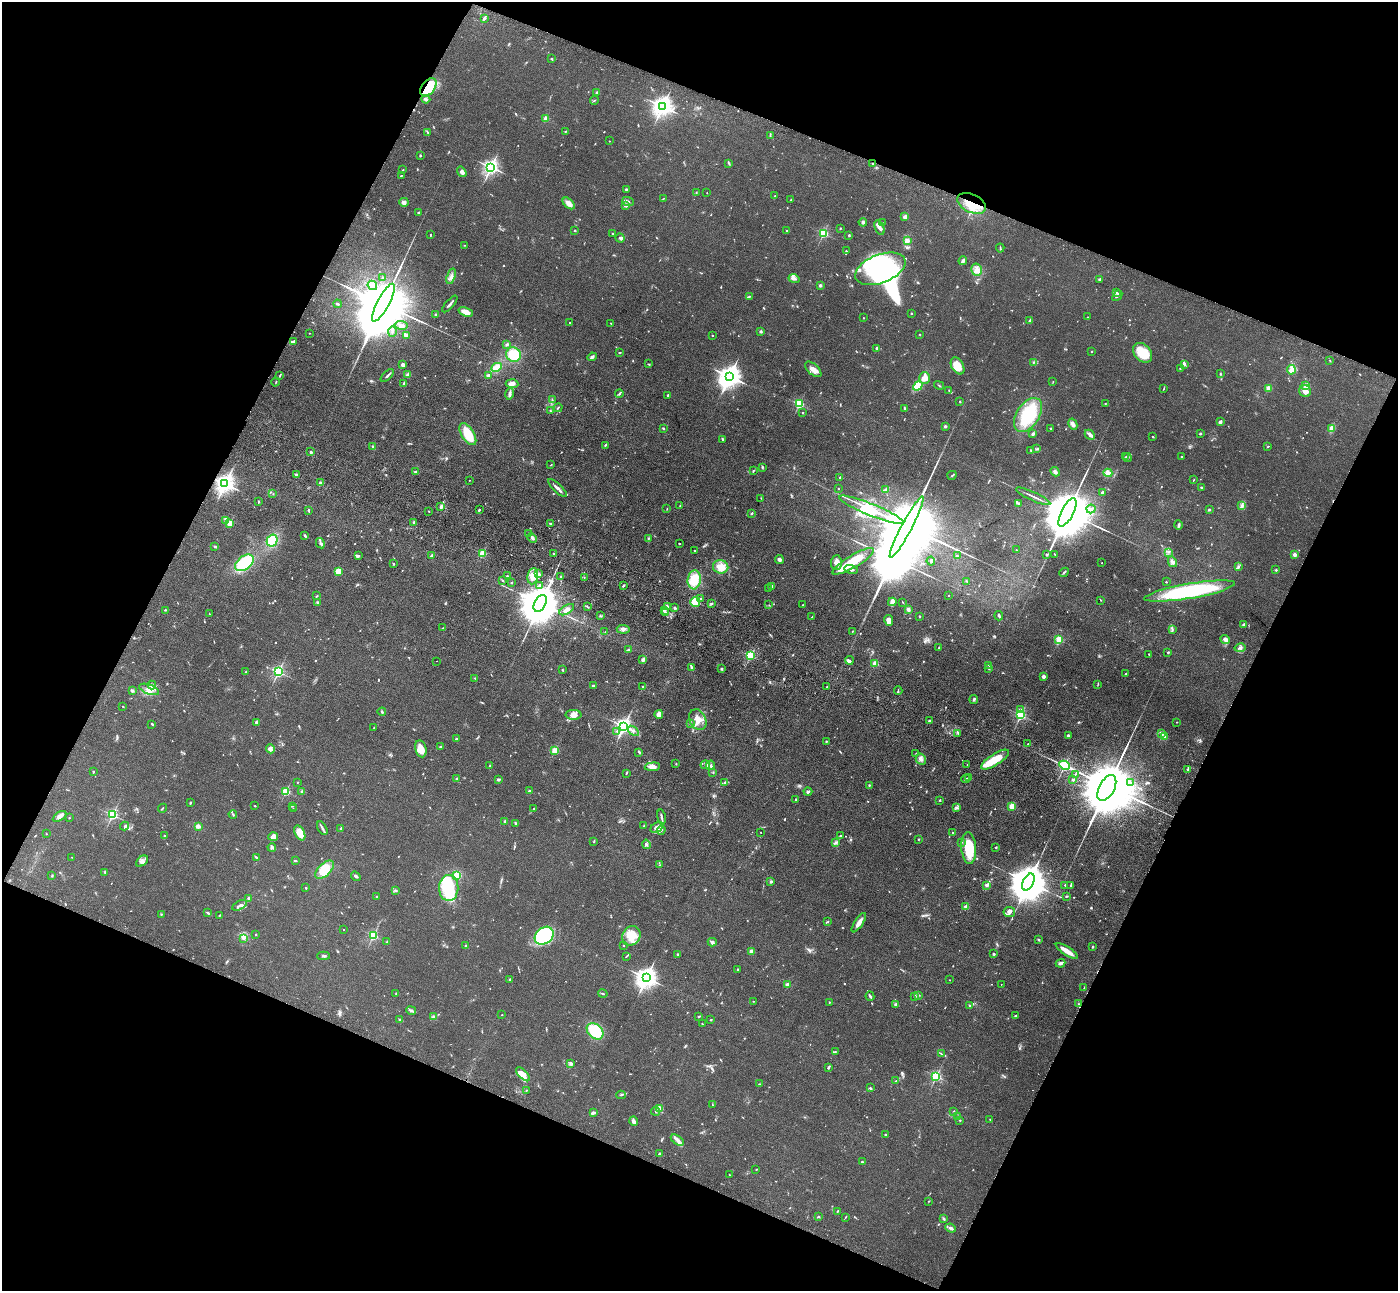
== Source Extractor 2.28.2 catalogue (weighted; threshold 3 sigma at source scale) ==
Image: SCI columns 61-5644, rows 254-5409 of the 5703 x 5795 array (HDU 1 of 3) = the unmasked area's bounding box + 8 px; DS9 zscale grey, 4 x 4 block average (1 PNG px = mean of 4 x 4 image px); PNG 1400 x 1293 px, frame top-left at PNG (2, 2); each listed source drawn as its Kron ellipse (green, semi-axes under 4 px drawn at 4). Shown black and unused: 44% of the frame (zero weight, under 3 of 4 exposures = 6% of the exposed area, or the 3 px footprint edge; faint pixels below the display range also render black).
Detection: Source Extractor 2.28.2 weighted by HDU 2 'WHT'. Background 0.0663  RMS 0.006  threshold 0.0268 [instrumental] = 3 sigma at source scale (4.5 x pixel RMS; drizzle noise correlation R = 1.50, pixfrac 1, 0.05/0.05 arcsec/px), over >= 5 px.
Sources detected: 962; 11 too faint to see at this stretch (4 x 4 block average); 12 inside a brighter object's white glare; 3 cosmic-ray / hot-pixel residue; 10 long thin detections or spike segments (spike, bleed or trail) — neither listed nor drawn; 26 coinciding with a brighter row at this scale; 56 inside a brighter listed object's ellipse — not listed separately; of the other 844, all 500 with FLUX_AUTO >= 1.84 (the completeness limit of this list) listed and drawn (344 fainter detections not listed), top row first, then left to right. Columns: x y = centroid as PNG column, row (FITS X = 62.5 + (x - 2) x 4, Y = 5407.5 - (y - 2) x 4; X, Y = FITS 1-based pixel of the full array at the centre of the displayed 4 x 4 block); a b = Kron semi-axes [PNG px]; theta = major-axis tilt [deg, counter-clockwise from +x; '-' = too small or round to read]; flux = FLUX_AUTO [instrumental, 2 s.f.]
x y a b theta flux
484 19 3 2 - 3.6
551 59 2 2 - 4.6
428 87 10 6 52 150
597 92 2 2 - 28
426 99 4 2 - 6.6
594 100 4 2 - 2.1
662 106 3 3 - 2700
546 118 2 2 - 120
565 131 3 2 - 2
428 133 3 2 - 2.1
770 135 2 2 - 2.2
609 141 2 2 - 3.8
420 156 3 2 - 2.2
729 163 3 2 - 3.6
873 163 2 2 - 2.1
491 167 3 2 - 1500
403 170 2 2 - 2.9
462 172 5 3 - 14
401 176 2 2 - 2.8
626 189 3 2 - 3.6
696 193 3 2 - 2.5
707 193 2 2 - 2.4
775 196 2 2 - 1.9
663 199 3 2 - 2.4
791 199 2 2 - 2.1
628 201 6 2 -24 10
404 202 5 4 - 13
569 203 7 4 -43 26
971 203 15 9 -25 73
625 205 2 2 - 33
418 213 3 2 - 2.8
905 217 2 2 - 85
863 222 4 3 - 7.2
882 223 2 2 - 2.5
840 228 2 2 - 2.4
879 228 8 4 -66 13
574 230 3 2 - 1.8
787 231 2 2 - 12
823 233 2 2 - 320
612 234 4 2 - 3.1
430 235 3 2 - 2.4
849 235 2 2 - 5.1
620 238 5 2 - 7.2
907 240 2 2 - 72
464 245 2 2 - 2.1
1000 248 4 2 - 3.7
846 251 3 2 - 2.5
963 261 4 2 - 13
880 269 26 14 21 460
977 270 6 5 - 22
451 276 8 3 71 12
382 277 2 2 - 2.4
794 279 5 3 - 9.5
1099 279 3 2 - 4.7
372 285 5 3 - 11
820 285 2 2 - 32
1116 292 3 2 - 3.7
749 296 3 2 - 2.8
1117 296 6 3 49 8.2
383 303 21 6 62 71000
338 304 4 2 - 5.4
450 304 10 2 49 9.4
466 312 8 3 -20 28
911 313 2 2 - 3.6
436 314 2 2 - 24
1087 317 2 2 - 2
863 318 2 2 - 5.5
1030 321 4 2 - 11
569 323 2 2 - 2.2
611 323 2 2 - 2.8
401 325 6 3 -9 14
761 331 2 2 - 28
392 332 5 2 - 5.7
309 333 2 2 - 1.9
919 334 2 2 - 1.9
406 335 4 3 - 14
712 335 2 2 - 5.6
293 342 4 2 - 9.4
507 344 3 3 - 5.7
877 348 3 2 - 13
1092 351 2 2 - 1.9
619 353 3 2 - 2.6
1143 353 11 8 -49 100
513 355 7 7 - 94
592 357 5 3 - 9
1330 360 2 2 - 2
1033 362 2 2 - 3.3
403 364 2 2 - 57
649 364 3 2 - 3.2
1184 364 3 2 - 8.5
958 366 9 6 -61 48
497 367 6 3 26 47
1181 368 3 2 - 2.8
813 369 10 5 -43 26
1291 370 5 3 - 27
1220 374 3 2 - 2.7
280 375 3 2 - 3.1
408 375 4 2 - 14
489 375 4 2 - 8
387 376 8 2 42 8.9
729 376 4 3 - 3900
925 378 6 5 - 33
1053 381 2 2 - 1.9
276 382 4 2 - 2
403 384 4 2 - 6.1
512 384 6 4 -4 21
939 385 5 2 - 2.7
1306 385 2 2 - 83
918 386 5 4 - 76
1268 388 2 2 - 110
1164 389 3 2 - 2
949 390 2 2 - 2.5
1305 391 6 5 - 29
510 394 6 2 78 12
619 394 4 2 - 4.9
668 395 4 2 - 3.4
552 399 2 2 - 2.4
960 401 2 2 - 2.6
799 404 2 2 - 340
1105 404 2 2 - 1.9
558 408 4 2 - 2.7
904 409 4 2 - 3.6
550 410 2 2 - 2.1
803 413 2 2 - 8.1
1028 415 19 11 57 200
1220 422 3 2 - 13
1073 424 6 3 -61 18
945 426 2 2 - 30
663 428 2 2 - 3.6
1332 428 4 3 - 36
1051 429 2 2 - 1.9
1033 433 4 3 - 7
468 434 12 6 -57 90
1200 434 3 2 - 3.7
1090 435 5 4 - 10
1153 437 3 2 - 2.7
722 439 4 2 - 3.9
605 445 3 2 - 3.4
373 447 4 2 - 5.3
1268 447 3 2 - 2.5
1037 449 2 2 - 2.5
1031 450 2 2 - 2.1
311 452 2 2 - 19
1125 457 2 2 - 2.4
1127 457 4 2 - 5.1
1182 457 2 2 - 2.2
551 465 3 2 - 1.9
762 467 2 2 - 3.3
754 470 3 2 - 2.7
415 472 2 2 - 3.2
1055 472 5 4 - 9.6
1108 473 4 4 - 14
296 475 4 3 - 8.4
952 475 5 2 - 3.3
840 478 2 2 - 3.2
469 480 2 2 - 2.5
1194 480 4 2 - 2.3
321 483 2 2 - 24
225 484 3 3 - 2400
1201 487 2 2 - 3.2
557 488 12 2 -44 18
838 488 2 2 - 2.2
885 490 3 2 - 3.7
1102 492 2 2 - 31
273 494 2 2 - 2
1033 496 19 2 -24 13
761 498 2 2 - 2.1
259 502 3 2 - 2.2
1018 503 4 2 - 4.6
680 506 2 2 - 1.9
1242 506 3 2 - 5.5
441 507 4 3 - 6.6
667 509 2 2 - 1.9
1091 509 4 3 - 7.7
1209 509 3 2 - 3.1
308 510 2 2 - 2.2
479 510 3 2 - 3.7
871 510 35 6 -22 99
429 511 2 2 - 1.9
1067 512 16 6 62 48000
752 513 4 2 - 3.2
225 520 4 2 - 5.4
414 522 3 2 - 4.2
550 523 3 2 - 4
230 524 2 2 - 120
1178 525 5 3 - 6.8
907 527 34 5 62 110000
528 534 2 2 - 2.7
305 536 4 2 - 3.6
532 538 5 3 - 8.4
648 539 3 2 - 2.9
272 540 6 5 - 110
320 543 5 3 - 7.2
679 543 2 2 - 6.9
215 547 2 2 - 14
1016 550 2 2 - 3.7
694 551 2 2 - 3.4
1169 552 2 2 - 2.8
482 554 2 2 - 230
553 554 2 2 - 2.1
1046 554 2 2 - 3
1055 554 2 2 - 2.6
1294 555 2 2 - 67
358 556 4 2 - 6.5
431 556 3 2 - 12
957 556 2 2 - 3
779 559 4 4 - 8.6
853 561 24 6 31 120
931 561 4 2 - 5.3
836 562 7 5 86 19
1172 562 5 3 - 11
244 563 10 6 38 170
1102 563 2 2 - 2.1
394 564 2 2 - 3.6
1238 566 3 2 - 4
721 567 8 7 - 39
851 569 7 2 -13 8.7
1276 570 3 2 - 3.1
338 571 4 4 - 36
1064 572 5 2 - 5.5
538 574 3 3 - 6.5
507 576 2 2 - 4
533 576 8 5 81 42
560 576 2 2 - 2.6
584 577 2 2 - 2.2
694 580 9 6 84 85
503 581 3 2 - 3
967 581 3 2 - 2.5
1166 582 2 2 - 1.9
511 583 2 2 - 2.5
623 585 3 2 - 5.8
539 586 4 3 - 7.7
772 586 2 2 - 12
769 589 2 2 - 3.6
1190 591 46 7 10 440
949 595 2 2 - 4.7
317 596 2 2 - 1.9
700 599 2 2 - 3.7
1100 600 3 2 - 1.9
317 602 3 2 - 2.7
695 602 5 5 - 60
892 602 4 3 - 28
903 602 3 2 - 1.8
540 603 9 5 61 23000
711 604 3 2 - 3.8
769 605 2 2 - 2
803 605 2 2 - 4.1
587 607 3 2 - 3.1
667 607 2 2 - 1.9
674 608 3 2 - 4.9
908 609 2 2 - 57
165 610 2 2 - 3.2
567 610 8 3 31 20
664 610 2 2 - 1.9
666 613 3 2 - 3.8
209 614 2 2 - 2.6
600 616 2 2 - 3
920 616 3 2 - 3.1
999 616 4 2 - 5
812 617 3 2 - 2.4
889 621 6 4 -79 23
1244 625 3 2 - 4.3
443 628 3 2 - 3
623 629 6 4 -5 12
1172 630 2 2 - 2.4
852 631 2 2 - 1.8
605 632 2 2 - 1.9
1059 639 2 2 - 220
1225 640 5 3 - 18
939 647 2 2 - 2
1240 648 5 3 - 9.5
628 650 2 2 - 3.4
1168 652 2 2 - 3.9
1149 654 2 2 - 2.7
750 656 2 2 - 430
643 660 4 3 - 8.4
849 660 4 3 - 7.3
436 661 2 2 - 3
875 663 2 2 - 120
989 665 3 2 - 1.9
692 668 3 2 - 11
721 669 2 2 - 6
989 669 2 2 - 3.4
562 670 2 2 - 2.8
245 672 2 2 - 6.5
278 672 2 2 - 740
1126 673 4 2 - 2.8
1043 677 4 3 - 8.2
475 678 2 2 - 3.6
1098 684 3 2 - 1.9
152 685 4 3 - 6.3
593 686 2 2 - 8.5
827 686 2 2 - 2.4
643 687 2 2 - 4.7
149 689 10 5 -21 30
898 690 4 2 - 3.6
133 691 3 2 - 4.4
974 700 4 2 - 4.6
123 706 3 2 - 2
1021 709 2 2 - 2.2
382 712 4 2 - 5
659 714 4 3 - 27
574 715 8 5 -2 32
1021 715 2 2 - 540
698 720 11 8 -63 41
929 721 3 2 - 3.1
256 722 4 3 - 6.4
1177 722 2 2 - 2
690 723 2 2 - 2.7
152 724 4 2 - 4.3
624 726 3 2 - 1500
374 728 3 2 - 1.9
617 731 3 2 - 4
633 731 6 2 -34 8.9
958 733 3 2 - 2.8
1162 733 4 3 - 10
1069 736 4 3 - 6.8
1164 736 2 2 - 7.2
456 739 2 2 - 17
826 741 2 2 - 8.1
1028 744 3 2 - 3
440 746 2 2 - 17
270 749 4 3 - 14
421 749 8 5 -78 36
555 751 2 2 - 210
639 752 3 2 - 4.8
916 753 2 2 - 2.5
921 759 6 5 - 13
995 760 16 5 32 81
676 764 2 2 - 2.2
705 765 5 2 - 6.2
710 765 5 3 - 7.5
967 765 2 2 - 2.7
1065 765 5 2 - 670
490 766 4 2 - 4.1
652 767 8 4 4 23
1187 769 3 2 - 3.7
93 771 2 2 - 2.4
626 773 3 2 - 2.8
713 773 2 2 - 2
1075 774 2 2 - 4.1
968 777 3 3 - 5.1
457 778 3 2 - 2.9
499 779 4 2 - 4
965 779 4 2 - 4.5
1073 780 3 2 - 4.7
297 782 2 2 - 2.1
725 782 3 2 - 4.2
1131 783 2 2 - 3.5
869 785 2 2 - 4.5
1107 788 14 7 62 45000
529 791 2 2 - 9.3
286 792 2 2 - 290
302 792 2 2 - 40
808 792 4 3 - 5.7
795 799 3 2 - 3.5
940 800 3 2 - 3.4
190 803 3 2 - 3.9
255 806 2 2 - 2.3
292 806 3 2 - 2.3
1012 806 2 2 - 170
956 807 3 3 - 7
162 808 5 2 - 3.3
534 808 3 2 - 2.6
293 809 3 2 - 1.9
233 814 4 2 - 4.4
112 815 2 2 - 580
60 816 8 3 32 14
661 817 7 2 -77 7.9
69 818 2 2 - 1.9
505 821 2 2 - 42
516 823 3 2 - 4.3
125 826 4 2 - 4.1
198 826 2 2 - 90
644 826 3 2 - 3.5
657 827 7 5 36 17
322 828 7 2 -59 8.6
341 828 2 2 - 20
661 830 5 3 - 7
760 832 2 2 - 3.4
953 832 2 2 - 3.5
300 833 8 4 -64 53
46 834 2 2 - 1.8
164 836 2 2 - 7.2
840 836 2 2 - 2.9
273 837 5 3 - 12
918 839 3 2 - 2.8
594 842 2 2 - 2.2
836 842 4 2 - 6.5
961 842 2 2 - 2.6
646 844 5 2 - 4.4
272 847 4 2 - 5.1
996 847 3 2 - 2.6
969 848 16 7 -86 130
72 857 2 2 - 1.8
257 858 2 2 - 3
295 860 3 2 - 3
142 861 7 4 40 15
660 865 3 2 - 3.8
324 870 11 6 44 72
105 872 2 2 - 9.3
52 875 2 2 - 3
356 876 5 2 - 6.6
457 876 4 4 - 70
771 881 3 3 - 6.3
1028 882 9 5 62 20000
986 885 4 3 - 5.8
1065 885 2 2 - 8.6
1071 885 2 2 - 2.1
306 888 2 2 - 3.4
449 888 13 9 89 140
396 890 3 2 - 2.5
376 896 2 2 - 6.6
1067 896 2 2 - 2.6
248 898 2 2 - 22
240 905 8 2 29 12
966 907 2 2 - 89
1009 912 6 5 - 14
208 913 4 2 - 3.4
161 914 2 2 - 2.9
219 915 3 2 - 2
828 921 3 2 - 2.9
859 923 11 3 56 23
343 930 2 2 - 2.6
256 934 2 2 - 2.9
373 936 2 2 - 400
544 936 10 8 40 310
631 936 10 9 - 56
244 939 3 2 - 4.3
1038 939 3 2 - 3.2
387 942 3 3 - 4.2
712 942 4 3 - 8.6
466 946 2 2 - 6.7
623 946 2 2 - 6.1
1093 947 2 2 - 4.8
751 951 2 2 - 72
1067 951 13 3 -32 49
678 954 2 2 - 12
994 954 2 2 - 25
324 956 6 2 3 5.8
626 956 3 2 - 2.3
1061 963 5 2 - 13
738 970 4 2 - 2.6
646 978 4 3 - 3000
509 979 2 2 - 7
949 980 2 2 - 2.9
1001 984 2 2 - 2.4
787 985 2 2 - 84
1084 988 3 2 - 3.5
396 994 2 2 - 3.4
603 994 5 2 - 4
918 995 3 2 - 2.6
870 996 4 2 - 6.5
915 996 2 2 - 26
753 1001 2 2 - 2.1
829 1002 2 2 - 4.8
1079 1004 2 2 - 2.3
896 1005 2 2 - 58
970 1006 4 2 - 4.4
411 1011 5 2 - 6.4
502 1015 2 2 - 5.3
1015 1015 3 2 - 2.9
433 1016 2 2 - 3.2
699 1016 3 2 - 3.4
400 1020 3 2 - 4.2
710 1020 3 2 - 2.4
702 1024 2 2 - 2.4
595 1031 9 7 -44 180
835 1052 3 2 - 2.7
941 1054 3 2 - 3.3
571 1063 3 2 - 8.9
828 1068 3 2 - 5
523 1074 9 4 -44 29
936 1076 2 2 - 540
896 1081 3 2 - 3.3
759 1084 3 2 - 2.1
870 1088 3 2 - 3.9
526 1090 2 2 - 2.5
621 1095 4 2 - 3.9
712 1105 2 2 - 2.1
660 1109 2 2 - 2.5
655 1111 4 2 - 3.1
954 1111 2 2 - 5.9
594 1112 3 3 - 7.4
958 1116 2 2 - 2.1
960 1120 2 2 - 6
990 1120 2 2 - 2.5
634 1121 5 4 - 12
886 1135 2 2 - 2.1
677 1140 7 3 -34 13
659 1154 2 2 - 3.6
862 1162 4 2 - 6.9
756 1169 3 2 - 2
729 1175 2 2 - 1.9
929 1201 3 2 - 2
837 1211 3 2 - 2.7
818 1216 2 2 - 3
845 1217 4 2 - 1.9
944 1219 3 2 - 4.3
951 1228 5 2 - 13
Overlapping masked pixels (flux is a lower limit): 4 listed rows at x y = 428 87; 873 163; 971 203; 225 484
Diffuse or blended objects may show on this block-average render without a row.